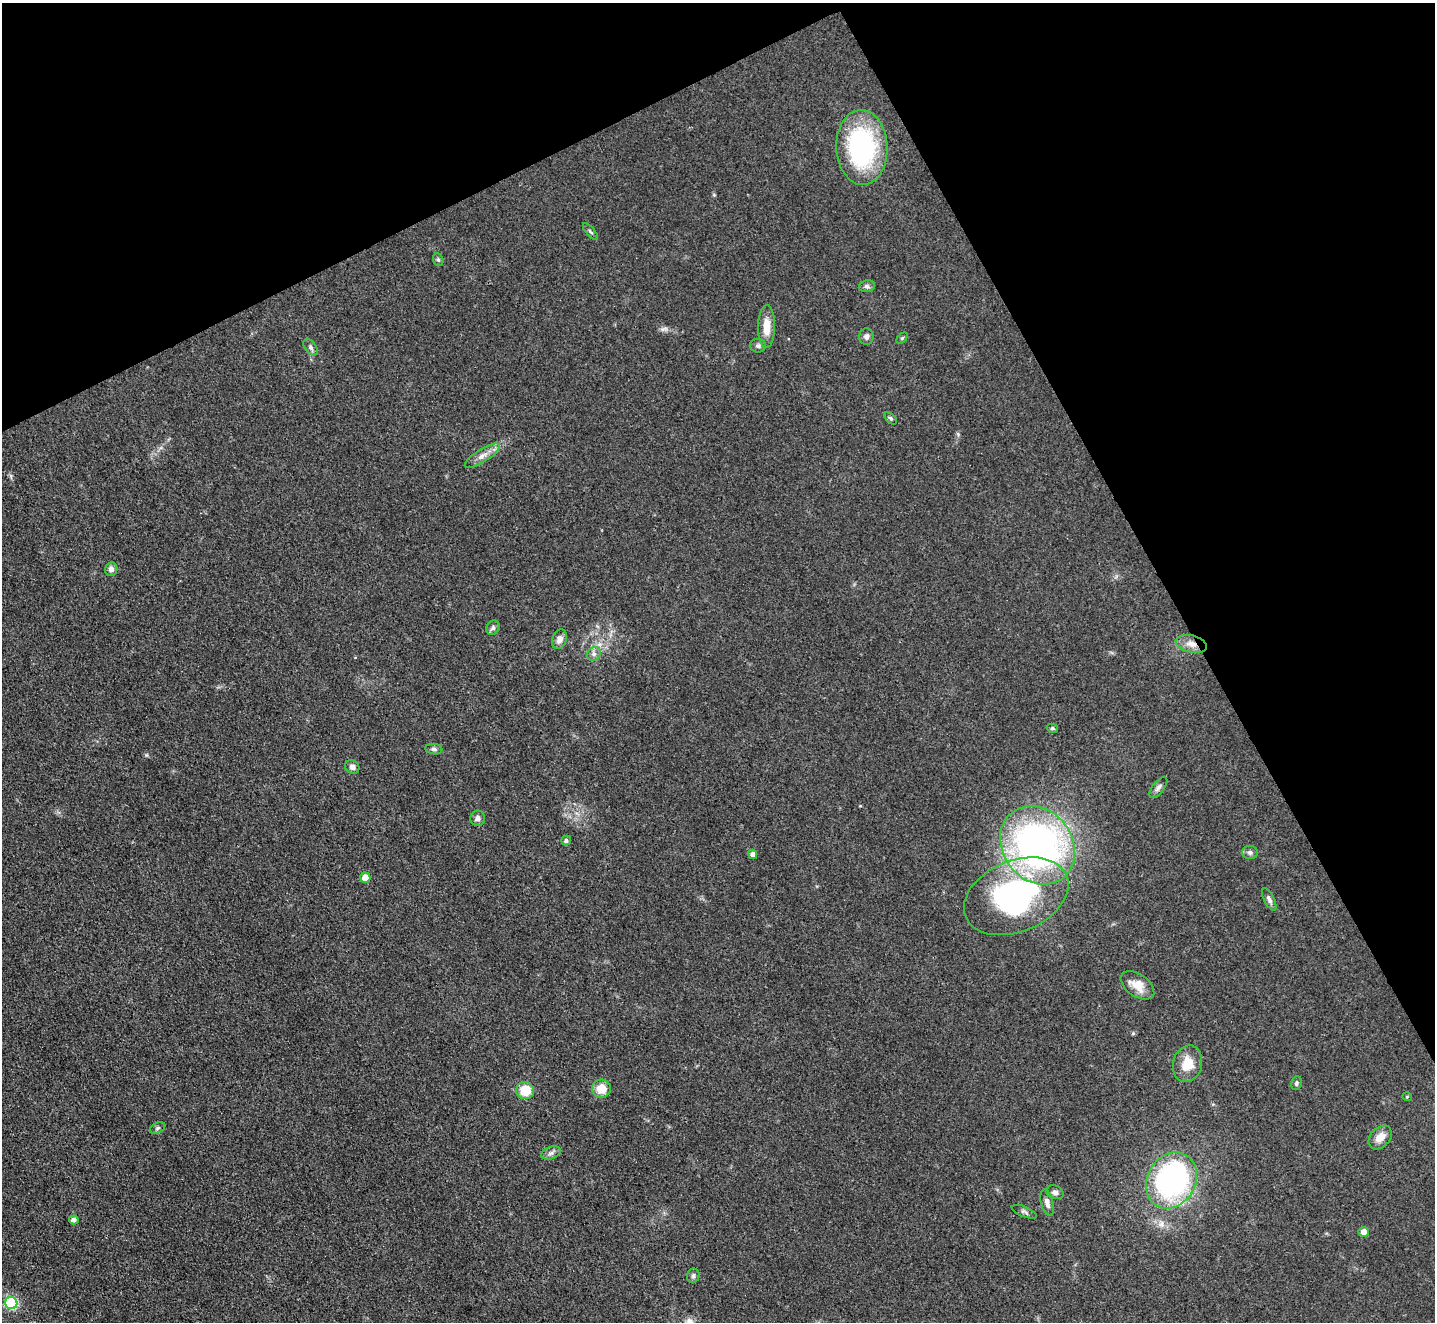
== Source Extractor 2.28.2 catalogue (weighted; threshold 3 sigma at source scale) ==
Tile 3 of 4 x 4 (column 3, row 1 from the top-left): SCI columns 2870-4302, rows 4254-5573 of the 5739 x 5728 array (HDU 1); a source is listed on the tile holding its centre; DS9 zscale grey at full resolution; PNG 1437 x 1324 px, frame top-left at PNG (2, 3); each listed source drawn as its Kron ellipse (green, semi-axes under 4 px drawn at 4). Shown black and unused: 26% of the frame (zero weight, under 3 of 4 exposures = <1% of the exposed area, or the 3 px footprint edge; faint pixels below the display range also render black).
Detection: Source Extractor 2.28.2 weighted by HDU 2 'WHT'; one run over the whole footprint, this tile lists its part. Background 0.0737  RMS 0.0063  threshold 0.0283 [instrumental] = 3 sigma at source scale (4.5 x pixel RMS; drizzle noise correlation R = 1.50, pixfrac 1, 0.05/0.05 arcsec/px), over >= 5 px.
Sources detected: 46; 1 inside a brighter object's white glare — neither listed nor drawn; the other 45 listed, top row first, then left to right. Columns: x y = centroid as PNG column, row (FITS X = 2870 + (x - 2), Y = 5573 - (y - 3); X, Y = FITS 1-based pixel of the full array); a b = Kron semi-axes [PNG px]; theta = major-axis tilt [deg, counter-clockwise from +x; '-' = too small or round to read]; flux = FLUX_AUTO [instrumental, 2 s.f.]
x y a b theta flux
862 147 37 25 -87 91
590 232 10 3 -50 1.2
438 260 6 5 - 1.1
867 286 8 6 11 1.7
767 327 21 8 89 9.1
866 337 8 7 - 2.2
902 338 6 4 45 0.79
758 346 8 7 - 1.6
311 347 9 5 -55 1.9
891 418 7 4 -43 1.3
482 456 20 6 32 5.1
111 569 7 6 - 2.8
493 628 7 6 - 1.8
560 639 10 7 68 3.6
1191 644 16 8 -13 6.1
594 654 7 6 - 2.1
1052 728 6 4 -12 1.1
434 749 8 5 -7 1.5
352 767 7 6 - 2.3
1158 788 12 5 53 2.2
478 818 7 7 - 2.6
566 841 5 5 - 1.5
1038 845 41 35 -52 250
1250 852 8 6 -1 1.8
753 854 5 4 - 2.3
365 878 5 5 - 8.1
1016 896 54 35 23 150
1269 899 12 5 -62 2.1
1137 985 19 11 -35 8.1
1187 1064 18 14 76 13
1296 1083 7 5 76 1.2
601 1089 9 9 - 10
525 1090 9 8 - 14
1407 1097 5 3 - 0.53
158 1128 8 5 27 1.3
1380 1137 13 9 47 6.4
551 1153 10 6 20 2.2
1171 1180 29 24 59 140
1055 1192 9 6 -20 2.2
1047 1202 14 6 -76 3.3
1024 1212 13 5 -22 1.7
74 1220 5 4 - 2.7
1364 1232 5 5 - 5.1
693 1276 7 6 - 1.5
11 1303 6 6 - 68
Overlapping masked pixels (flux is a lower limit): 1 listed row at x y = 1191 644